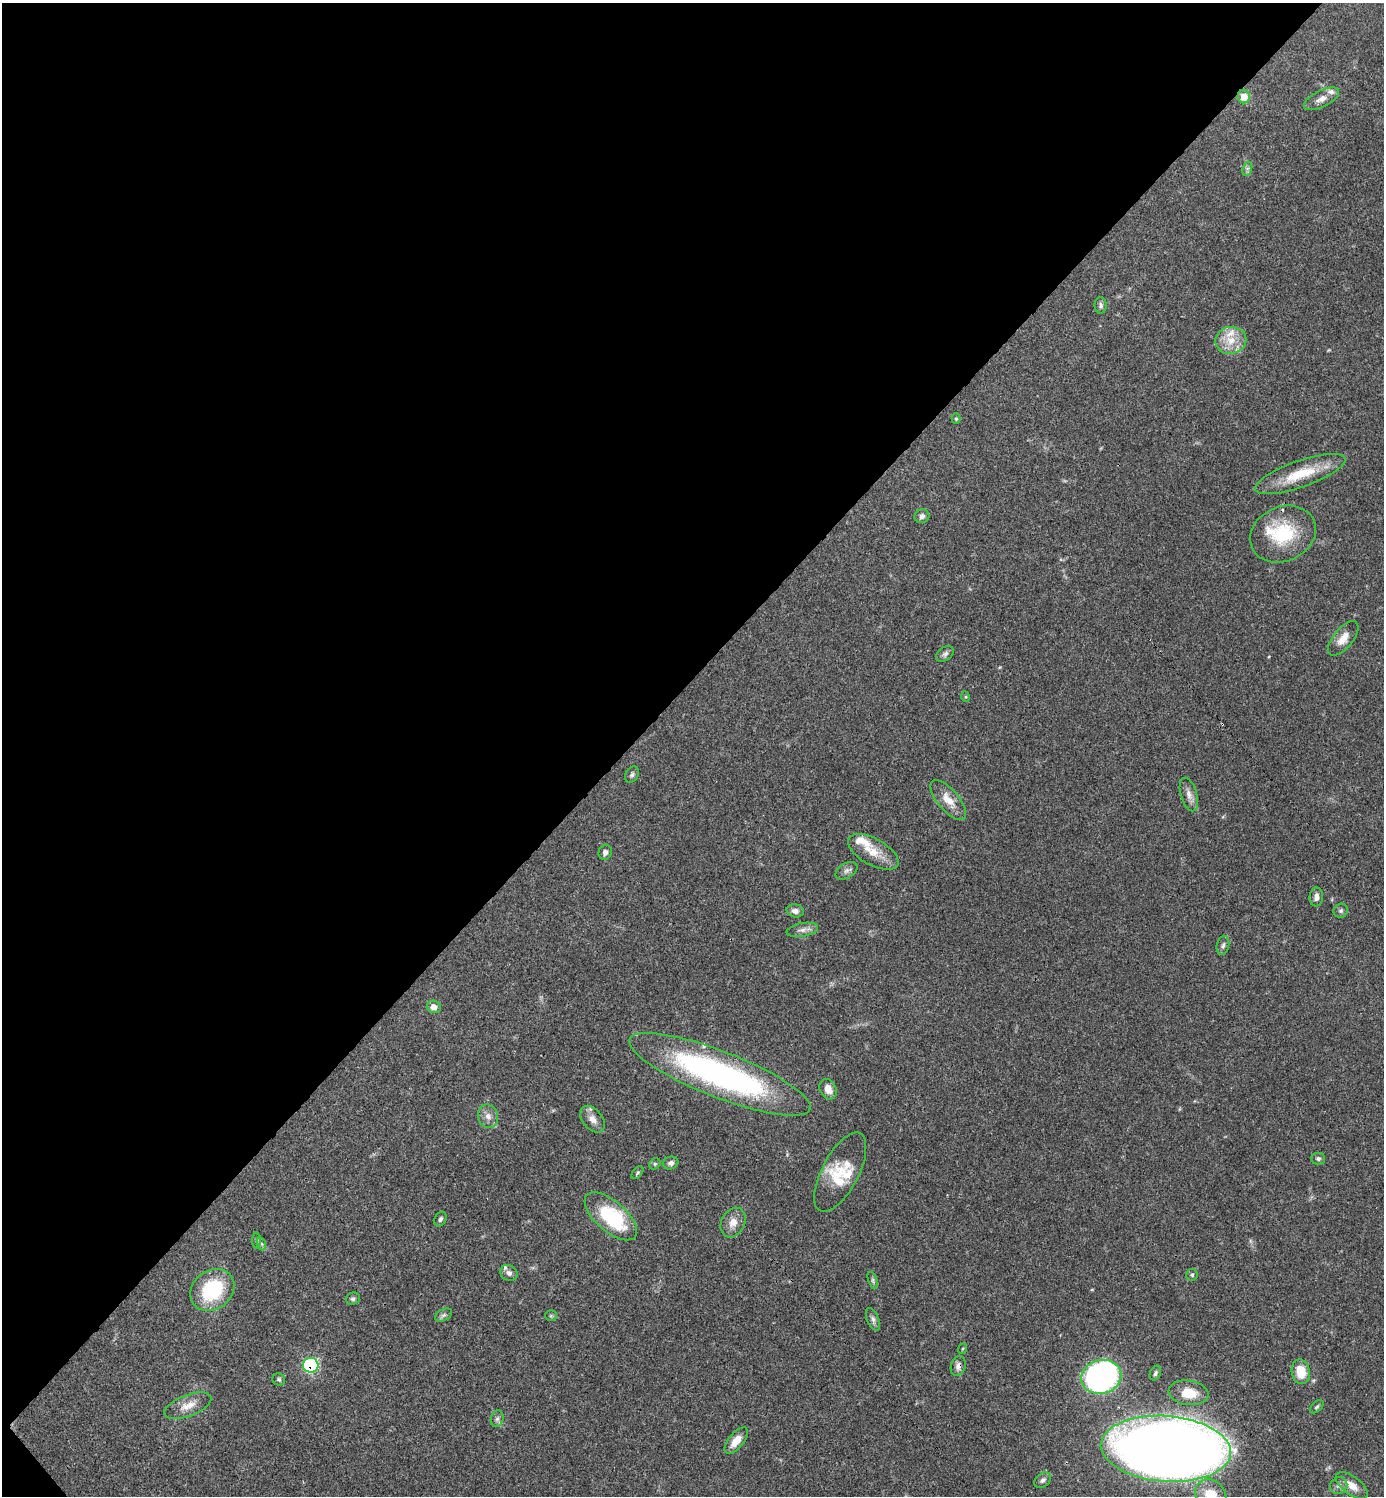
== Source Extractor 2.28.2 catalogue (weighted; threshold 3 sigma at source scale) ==
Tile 5 of 4 x 4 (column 1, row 2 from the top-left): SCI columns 300-1681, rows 2992-4485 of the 5981 x 5982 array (HDU 1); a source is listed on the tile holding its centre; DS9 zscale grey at full resolution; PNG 1386 x 1498 px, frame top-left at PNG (2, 3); each listed source drawn as its Kron ellipse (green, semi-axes under 4 px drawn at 4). Shown black and unused: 46% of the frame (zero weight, under 3 of 4 exposures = <1% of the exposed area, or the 3 px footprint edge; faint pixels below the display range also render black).
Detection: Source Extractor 2.28.2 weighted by HDU 2 'WHT'; one run over the whole footprint, this tile lists its part. Background 0.0385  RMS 0.0026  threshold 0.0117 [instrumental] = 3 sigma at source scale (4.5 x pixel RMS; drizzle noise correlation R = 1.50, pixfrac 1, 0.05/0.05 arcsec/px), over >= 5 px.
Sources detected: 72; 1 cosmic-ray / hot-pixel residue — neither listed nor drawn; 8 inside a brighter listed object's ellipse — not listed separately; the other 63 listed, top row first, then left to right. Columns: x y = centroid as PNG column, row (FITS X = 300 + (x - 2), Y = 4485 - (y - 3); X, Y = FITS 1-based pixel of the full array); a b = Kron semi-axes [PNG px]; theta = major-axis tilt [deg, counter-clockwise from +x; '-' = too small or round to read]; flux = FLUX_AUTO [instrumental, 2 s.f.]
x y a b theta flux
1244 97 7 6 - 4.5
1322 99 19 8 26 2.1
1247 169 7 4 72 0.58
1101 305 8 6 -88 0.7
1231 340 15 13 10 4.6
956 419 5 4 - 0.31
1300 474 48 13 19 9.7
922 516 7 7 - 0.9
1283 534 34 27 25 14
1343 638 21 10 51 3.1
945 654 10 6 34 0.8
966 697 5 3 - 0.24
632 775 8 6 60 0.65
1189 794 17 8 -73 1.9
948 800 25 10 -50 4
605 852 8 6 68 1
873 852 28 13 -29 5.3
846 871 12 7 31 1.1
1316 897 9 6 86 1.3
795 911 9 6 -13 1.2
1341 911 7 7 - 0.6
802 930 16 6 10 1.4
1223 945 10 6 79 0.81
434 1007 7 6 - 2.2
720 1074 97 23 -21 79
828 1089 11 8 -62 2.3
488 1116 12 10 -69 1.9
593 1119 15 10 -51 2.2
1318 1159 7 6 - 0.6
671 1163 8 6 17 0.91
655 1164 6 5 - 0.4
840 1172 44 18 62 7.5
637 1173 7 4 49 0.46
611 1216 32 15 -41 20
440 1219 8 5 64 0.66
733 1223 15 11 63 2.7
257 1240 8 4 -90 0.36
262 1244 7 4 -70 0.46
509 1273 9 7 -32 0.93
1192 1275 6 5 - 0.45
873 1280 9 4 -70 0.51
212 1290 23 19 38 17
353 1299 7 6 - 0.58
444 1315 9 5 26 0.7
551 1316 6 5 - 0.36
873 1319 12 6 -68 0.95
962 1349 5 3 - 0.26
311 1365 8 7 - 25
958 1366 10 7 74 1.3
1301 1372 12 9 -80 5.4
1155 1373 8 5 66 0.63
1101 1377 20 17 15 77
279 1379 6 6 - 0.51
1188 1393 20 12 -8 5.8
188 1406 25 10 21 3.4
1317 1407 8 5 44 0.46
497 1419 8 6 74 0.78
736 1441 16 7 51 3.3
1166 1449 65 33 -4 590
1043 1480 9 6 36 0.84
1339 1486 9 8 - 1.2
1352 1486 18 9 -36 3.1
1211 1495 17 14 -45 5.8
Overlapping masked pixels (flux is a lower limit): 2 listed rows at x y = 311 1365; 958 1366
Isophote crosses this tile's border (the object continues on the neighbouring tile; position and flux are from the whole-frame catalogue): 1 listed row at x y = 1211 1495